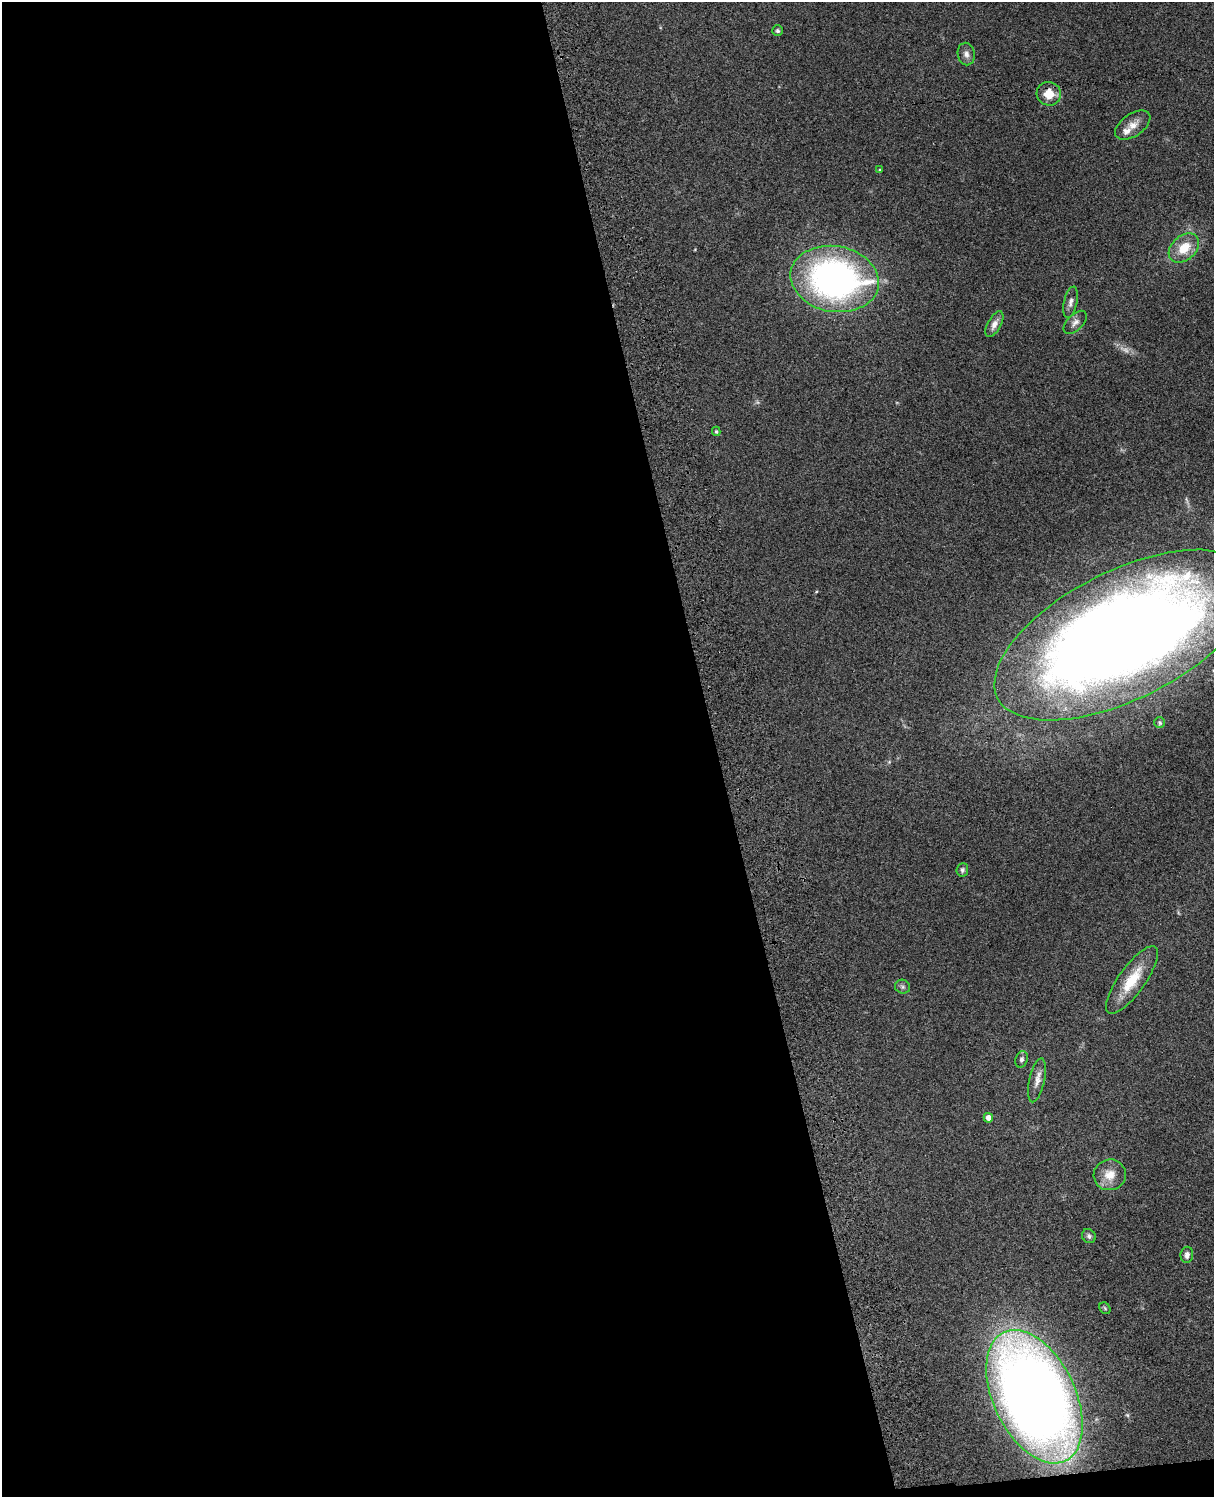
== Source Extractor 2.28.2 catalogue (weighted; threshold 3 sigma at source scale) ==
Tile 9 of 4 x 3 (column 1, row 3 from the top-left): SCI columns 122-1333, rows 278-1772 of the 5088 x 4927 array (HDU 1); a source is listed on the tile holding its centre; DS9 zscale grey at full resolution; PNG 1216 x 1499 px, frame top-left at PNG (2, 2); each listed source drawn as its Kron ellipse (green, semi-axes under 4 px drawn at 4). Shown black and unused: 59% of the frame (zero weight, under 3 of 4 exposures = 6% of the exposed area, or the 3 px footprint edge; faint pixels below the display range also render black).
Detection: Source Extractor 2.28.2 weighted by HDU 2 'WHT'; one run over the whole footprint, this tile lists its part. Background 0.106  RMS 0.0065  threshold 0.0294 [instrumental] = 3 sigma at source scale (4.5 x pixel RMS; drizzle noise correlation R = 1.50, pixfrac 1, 0.05/0.05 arcsec/px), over >= 5 px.
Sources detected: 27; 2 too faint to see at this stretch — neither listed nor drawn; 1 inside a brighter listed object's ellipse — not listed separately; the other 24 listed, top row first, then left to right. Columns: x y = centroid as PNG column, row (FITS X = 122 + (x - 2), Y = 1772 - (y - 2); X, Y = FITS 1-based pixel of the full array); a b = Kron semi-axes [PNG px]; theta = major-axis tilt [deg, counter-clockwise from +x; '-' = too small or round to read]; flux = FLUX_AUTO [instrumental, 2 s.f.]
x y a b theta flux
778 31 5 5 - 1.4
966 54 11 8 -81 3.4
1049 94 12 11 - 11
1133 125 20 11 35 7
880 170 3 2 - 0.66
1184 248 17 12 43 14
835 279 44 33 -10 250
1071 302 16 6 77 3.2
1075 322 14 7 46 3.4
994 324 14 6 61 4.3
716 431 5 3 - 0.88
1124 635 141 64 27 1300
1160 723 5 5 - 0.99
962 870 7 5 83 1.4
1132 980 40 13 54 21
902 987 8 7 - 1.6
1021 1059 8 6 72 1.8
1037 1080 22 7 77 5.2
988 1118 5 4 - 5
1110 1175 16 15 - 9.9
1089 1236 7 6 - 1.8
1187 1255 8 6 82 2.9
1105 1308 6 5 - 0.92
1034 1397 71 41 -64 940
Overlapping masked pixels (flux is a lower limit): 2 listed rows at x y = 1049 94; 1124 635
Isophote crosses this tile's border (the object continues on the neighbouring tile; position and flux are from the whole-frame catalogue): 1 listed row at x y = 1124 635